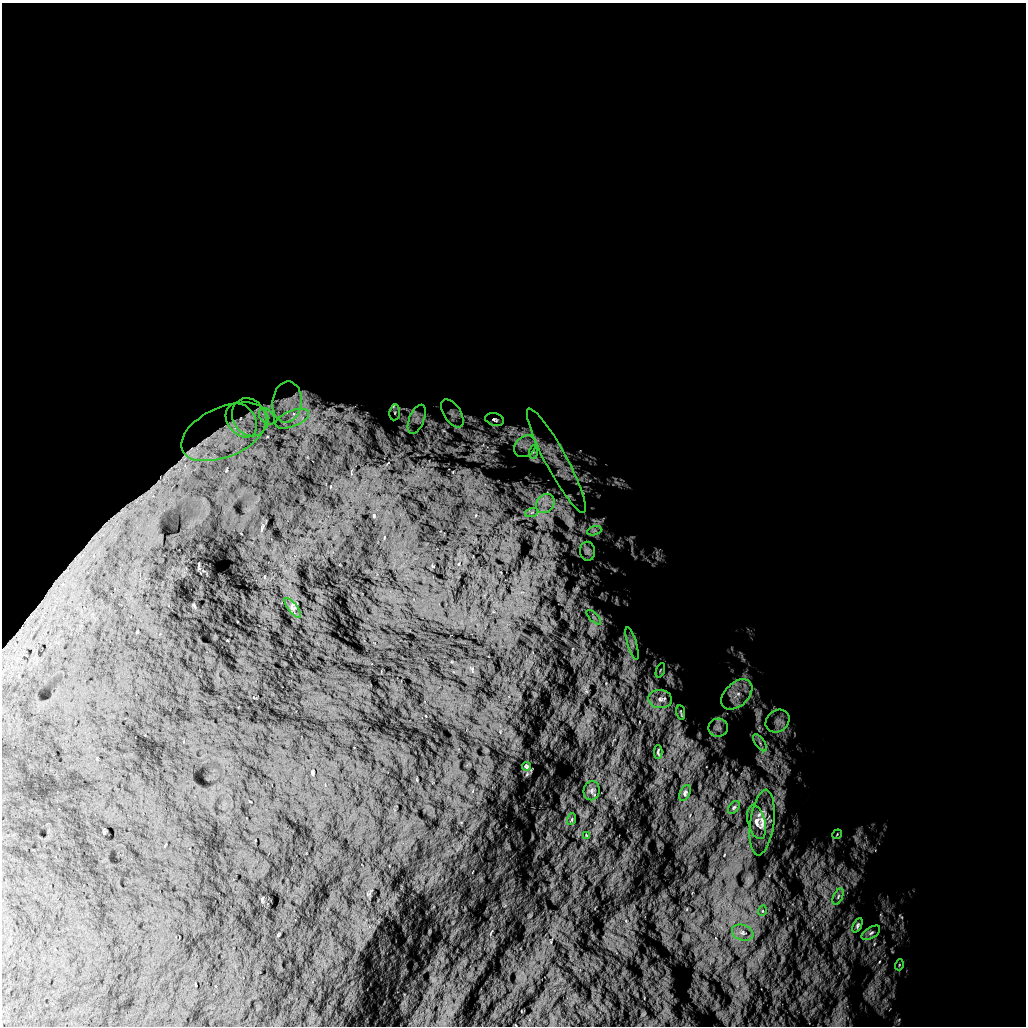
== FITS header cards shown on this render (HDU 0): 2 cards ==
NAXIS1  =                 1024 /
NAXIS2  =                 1024 /

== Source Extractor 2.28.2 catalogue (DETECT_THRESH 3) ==
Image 1024 x 1024 px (HDU 0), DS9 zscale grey, 1 PNG px = 1 image px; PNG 1028 x 1028 px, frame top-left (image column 1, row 1024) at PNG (2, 3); each listed source drawn as its Kron ellipse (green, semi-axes under 4 px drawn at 4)
Background 5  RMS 820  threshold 2470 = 3 sigma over >= 5 px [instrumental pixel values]
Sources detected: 43; all 43 listed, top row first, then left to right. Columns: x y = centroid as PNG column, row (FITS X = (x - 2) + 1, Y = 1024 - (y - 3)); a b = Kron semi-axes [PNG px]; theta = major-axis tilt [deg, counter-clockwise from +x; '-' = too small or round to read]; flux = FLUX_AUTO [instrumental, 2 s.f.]
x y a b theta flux
287 402 20 15 84 1.1e+06
395 412 8 5 85 1.3e+05
452 413 16 8 -57 3.7e+05
267 416 9 6 -48 2.9e+05
249 417 20 16 -60 1.2e+06
292 419 18 8 21 7.3e+05
417 419 15 7 68 4.0e+05
241 420 18 13 -54 1.0e+06
495 420 9 6 -14 1.5e+05
225 432 46 25 24 3.6e+06
525 446 12 9 43 4.6e+05
533 452 7 4 89 1.3e+05
556 461 59 10 -62 1.8e+06
545 504 10 8 52 4.7e+05
532 512 7 4 19 1.0e+05
594 531 7 4 19 1.5e+05
587 551 9 7 -87 1.8e+05
293 608 12 4 -52 1.7e+05
594 617 9 3 -45 1.3e+05
632 644 17 4 -73 2.3e+05
660 670 7 2 69 5.6e+04
737 694 18 11 43 8.5e+05
660 699 12 9 -7 3.8e+05
681 713 7 2 -80 5.7e+04
778 721 13 10 36 4.3e+05
718 728 10 9 - 2.8e+05
760 743 10 5 -55 2.1e+05
658 752 7 2 -88 6.9e+04
527 766 4 3 - 8.1e+04
592 791 10 8 80 1.8e+05
685 793 8 5 65 1.1e+05
734 807 7 4 53 9.4e+04
572 819 6 4 71 6.5e+04
757 822 17 8 -76 3.7e+05
762 823 33 12 82 8.5e+05
837 834 5 3 - 4.8e+04
586 835 4 2 - 3.6e+04
838 897 9 4 64 1.5e+05
762 911 5 3 - 5.4e+04
857 925 8 4 64 1.1e+05
743 933 11 7 -19 3.2e+05
871 933 10 5 32 1.7e+05
899 965 5 3 - 5.0e+04